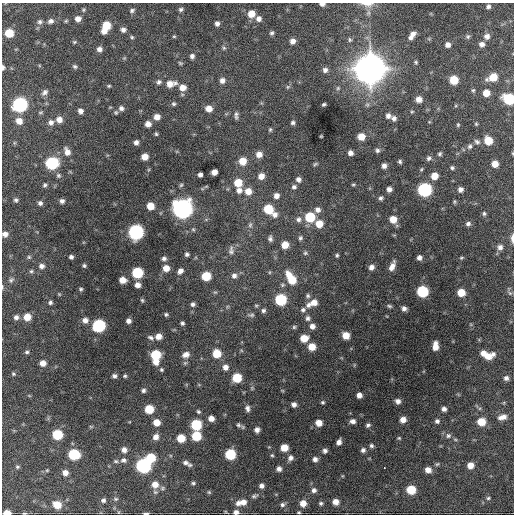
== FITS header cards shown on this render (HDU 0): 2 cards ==
NAXIS1  =                  512 / Axis length
NAXIS2  =                  512 / Axis length

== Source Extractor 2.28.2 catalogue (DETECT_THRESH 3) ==
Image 512 x 512 px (HDU 0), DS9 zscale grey, 1 PNG px = 1 image px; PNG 516 x 516 px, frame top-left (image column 1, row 512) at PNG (2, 3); no overlay
Background 1640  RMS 39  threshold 116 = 3 sigma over >= 5 px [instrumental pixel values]
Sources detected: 283; all 283 listed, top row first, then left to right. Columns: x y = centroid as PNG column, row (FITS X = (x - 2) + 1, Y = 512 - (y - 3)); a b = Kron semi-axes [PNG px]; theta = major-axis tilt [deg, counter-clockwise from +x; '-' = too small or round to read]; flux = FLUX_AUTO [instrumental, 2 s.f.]
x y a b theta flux
322 4 5 3 - 9.2e+03
367 4 18 6 -4 1.6e+04
488 6 5 5 - 6.5e+03
181 9 6 5 - 5.4e+03
83 10 5 4 - 3.3e+03
132 10 7 5 35 5.8e+03
251 14 7 6 - 3.2e+04
78 19 6 5 - 1.5e+04
259 19 7 7 - 1.1e+04
51 21 8 6 24 9.4e+03
66 21 5 4 - 3.0e+03
40 22 7 6 - 7.1e+03
217 24 5 5 - 8.5e+03
106 25 6 6 - 5.6e+04
123 30 6 5 - 9.5e+03
104 31 6 5 - 1.5e+04
9 33 6 6 - 5.9e+04
272 33 6 5 - 5.3e+03
413 34 6 5 - 9.5e+03
174 36 4 4 - 2.8e+03
487 36 7 7 - 1.3e+04
132 37 5 4 - 3.7e+03
411 37 6 6 - 9.1e+03
468 37 6 6 - 5.1e+03
292 41 6 6 - 1.4e+04
74 42 6 5 - 3.5e+03
482 44 6 6 - 1.1e+04
448 45 5 5 - 1.2e+04
224 48 5 5 - 4.1e+03
99 49 6 5 - 1.1e+04
192 56 5 5 - 8.1e+03
124 58 5 5 - 2.8e+03
416 62 5 4 - 3.5e+03
180 63 5 3 - 3.3e+03
75 66 6 4 -42 4.8e+03
3 67 6 4 90 5.9e+03
370 69 13 12 - 4.6e+06
325 70 7 7 - 9.7e+03
493 77 9 6 23 5.1e+04
222 80 6 6 - 1.2e+04
454 80 6 6 - 6.0e+04
159 82 7 6 - 6.8e+03
175 83 8 6 88 7.5e+03
170 84 8 7 - 2.1e+04
109 86 4 3 - 3.2e+03
288 87 6 5 - 4.1e+03
183 88 7 7 - 2.1e+04
338 88 5 5 - 4.5e+03
473 90 5 4 - 3.7e+03
45 92 8 6 41 8.9e+03
486 93 6 6 - 2.7e+04
419 99 6 6 - 1.8e+04
509 99 7 7 - 1.7e+05
20 104 8 7 - 4.9e+05
174 104 5 5 - 4.6e+03
324 104 4 3 - 4.0e+03
121 108 6 6 - 8.5e+03
209 109 6 6 - 2.3e+04
80 111 5 5 - 1.1e+04
116 112 6 5 - 3.8e+03
236 115 10 4 -90 6.9e+03
388 116 8 7 - 9.7e+03
157 117 6 6 - 1.7e+04
394 118 6 5 - 8.4e+03
59 119 7 7 - 1.7e+04
19 121 7 7 - 2.2e+04
51 122 7 6 - 1.1e+04
293 123 5 4 - 5.8e+03
148 124 5 5 - 1.6e+04
476 124 5 4 - 3.2e+03
458 125 5 4 - 3.1e+03
270 130 5 4 - 3.5e+03
156 134 4 3 - 3.4e+03
321 136 3 2 - 2.2e+03
361 136 6 6 - 3.2e+04
488 140 7 6 - 5.3e+04
136 142 4 4 - 8.4e+03
477 142 9 6 -27 7.5e+03
470 146 7 6 - 6.8e+03
377 150 6 6 - 6.3e+03
67 152 10 7 -65 1.7e+04
350 153 5 5 - 1.1e+04
512 153 4 3 - 2.1e+03
259 154 7 7 - 1.9e+04
440 154 5 4 - 4.5e+03
145 157 6 5 - 2.5e+04
429 158 6 6 - 6.3e+03
242 161 7 7 - 3.8e+04
400 161 4 4 - 4.7e+03
52 163 7 7 - 2.7e+05
315 164 6 4 27 3.7e+03
495 164 5 5 - 2.4e+04
384 166 6 5 - 1.1e+04
452 168 5 5 - 4.7e+03
214 172 5 5 - 1.8e+04
58 175 7 6 - 5.6e+03
200 175 4 4 - 8.5e+03
261 176 7 6 - 1.9e+04
434 176 7 6 - 3.0e+04
298 179 6 5 - 9.1e+03
238 183 7 7 - 4.6e+04
353 184 5 3 - 3.0e+03
45 185 5 4 - 4.6e+03
181 185 6 4 44 3.5e+03
294 187 6 5 - 6.4e+03
389 189 5 5 - 1.0e+04
460 189 6 5 - 1.0e+04
239 190 8 7 - 1.3e+04
424 190 7 7 - 4.1e+05
248 191 7 7 - 2.5e+04
276 196 6 6 - 1.3e+04
381 198 5 4 - 5.8e+03
16 200 5 5 - 5.2e+03
62 201 5 5 - 7.9e+03
40 203 6 5 - 7.0e+03
150 206 6 6 - 3.4e+04
182 209 8 8 - 1.6e+06
268 209 7 7 - 7.6e+04
317 210 7 7 - 1.1e+04
484 213 6 5 - 4.4e+03
275 214 7 7 - 1.3e+04
310 217 7 7 - 1.0e+05
298 219 7 7 - 8.8e+03
393 219 7 7 - 3.2e+04
319 224 7 7 - 3.4e+04
468 224 7 5 24 7.1e+03
250 225 7 6 - 6.3e+03
136 232 7 7 - 5.7e+05
5 234 6 6 - 1.2e+04
270 238 7 5 -80 7.2e+03
300 238 6 5 - 5.1e+03
512 238 10 4 -90 9.6e+03
285 245 6 6 - 3.2e+04
500 247 7 7 - 1.0e+04
231 250 12 7 87 1.1e+04
305 253 6 6 - 4.7e+03
187 254 5 5 - 5.6e+03
337 255 5 4 - 4.0e+03
29 257 5 5 - 4.1e+03
71 257 4 4 - 6.6e+03
164 258 7 6 - 7.7e+03
419 258 5 5 - 9.5e+03
461 258 6 4 19 3.3e+03
84 265 5 5 - 4.5e+03
42 266 6 6 - 1.1e+04
392 266 11 5 66 1.8e+04
371 267 6 5 - 1.2e+04
166 268 6 6 - 2.4e+04
31 271 6 4 22 4.2e+03
180 271 7 5 49 1.1e+04
137 273 7 7 - 1.5e+05
289 275 11 7 -57 2.7e+04
206 276 6 6 - 7.4e+04
234 276 7 7 - 1.0e+04
11 280 8 6 44 6.0e+03
122 280 6 5 - 2.3e+04
292 280 7 7 - 5.1e+04
137 285 6 6 - 1.5e+04
282 285 6 5 - 4.1e+03
2 287 6 3 -83 2.9e+03
81 289 5 4 - 4.4e+03
422 291 7 7 - 1.8e+05
461 293 6 6 - 4.4e+04
510 293 7 5 -44 5.6e+03
59 294 5 4 - 2.6e+03
308 296 7 6 - 5.4e+03
142 300 6 4 -74 3.8e+03
281 300 7 7 - 1.9e+05
50 302 5 5 - 5.4e+03
314 302 8 7 - 2.2e+04
193 304 6 6 - 7.1e+03
256 305 6 4 0 3.0e+03
308 305 8 7 - 1.0e+04
389 306 6 4 -18 4.3e+03
404 308 5 5 - 8.8e+03
263 310 6 5 - 6.1e+03
303 310 6 6 - 6.7e+03
166 314 5 5 - 4.9e+03
252 315 8 5 1 5.4e+03
16 317 6 6 - 9.0e+03
27 317 6 6 - 3.2e+04
308 318 7 6 - 7.9e+03
85 320 7 6 - 1.4e+04
128 321 5 5 - 1.0e+04
182 323 5 4 - 5.2e+03
99 325 7 7 - 2.8e+05
312 326 6 6 - 1.2e+04
294 327 5 5 - 3.9e+03
346 335 6 5 - 3.3e+04
159 336 7 6 - 2.1e+04
151 337 9 6 -31 7.1e+03
304 338 7 6 - 3.7e+04
435 346 8 5 86 2.5e+04
312 347 6 6 - 3.4e+04
27 352 6 4 15 4.7e+03
217 353 7 7 - 5.2e+04
483 353 6 5 - 1.7e+04
186 354 9 7 21 1.6e+04
156 355 7 7 - 1.0e+05
487 356 14 7 14 3.0e+04
156 362 7 6 - 1.8e+04
43 363 6 5 - 1.8e+04
225 367 7 7 - 1.4e+04
161 370 5 5 - 3.8e+03
13 374 5 4 - 3.5e+03
114 376 5 5 - 6.8e+03
125 376 4 4 - 3.8e+03
237 378 6 6 - 8.2e+04
506 378 6 5 - 8.6e+03
143 390 6 5 - 6.3e+03
359 395 5 5 - 1.4e+04
398 401 6 5 - 1.1e+04
323 402 4 4 - 3.6e+03
294 404 5 5 - 9.4e+03
247 408 8 6 -76 8.8e+03
149 409 6 6 - 6.9e+04
444 409 5 4 - 9.4e+03
198 411 6 5 - 4.2e+03
502 417 10 6 16 1.6e+04
211 418 6 5 - 1.8e+04
403 420 6 5 - 1.8e+04
353 421 6 5 - 1.0e+04
437 421 6 6 - 7.0e+03
156 422 6 6 - 2.8e+04
481 422 7 6 - 5.1e+04
319 423 6 5 - 2.4e+04
196 425 7 6 - 1.3e+05
238 425 7 6 - 5.9e+03
368 425 6 5 - 5.7e+03
91 427 6 3 -19 2.9e+03
257 430 5 5 - 1.2e+04
57 434 7 6 - 1.1e+05
196 436 6 6 - 8.2e+04
448 436 7 7 - 8.1e+03
156 437 7 6 - 1.5e+04
181 438 6 6 - 4.9e+04
399 438 5 4 - 3.1e+03
339 442 5 4 - 1.1e+04
371 446 5 5 - 5.5e+03
284 448 6 5 - 3.7e+04
124 450 6 6 - 1.3e+04
363 450 6 5 - 7.8e+03
325 451 5 5 - 7.3e+03
74 454 7 6 - 1.4e+05
230 454 7 6 - 1.4e+05
272 455 5 4 - 3.2e+03
150 458 7 6 - 8.0e+04
290 458 7 6 - 1.0e+04
315 459 5 5 - 9.7e+03
123 460 8 6 0 8.0e+03
116 461 7 5 11 4.6e+03
185 463 9 6 -25 1.0e+04
437 464 6 4 42 3.8e+03
470 465 6 6 - 2.2e+04
143 466 7 7 - 5.3e+05
17 467 6 4 -1 3.9e+03
384 467 3 2 - 3.4e+03
279 469 5 5 - 1.0e+04
47 470 5 4 - 2.9e+03
428 470 7 6 - 1.8e+04
65 473 6 5 - 1.5e+04
193 483 6 4 -1 4.2e+03
155 484 9 8 - 2.6e+04
262 486 6 6 - 9.5e+03
314 490 7 6 - 8.6e+03
411 490 6 6 - 7.2e+04
209 492 5 4 - 3.3e+03
254 496 10 5 16 6.7e+03
488 498 6 5 - 4.3e+03
116 499 6 5 - 4.1e+03
103 500 5 5 - 6.5e+03
243 502 8 8 - 1.8e+04
335 502 6 5 - 1.9e+04
238 503 7 6 - 1.2e+04
303 503 6 6 - 2.3e+04
321 503 6 5 - 4.9e+03
283 504 7 6 - 7.1e+03
57 505 7 6 - 4.3e+04
236 512 7 6 - 1.0e+04
299 512 5 3 - 3.1e+03
7 513 6 4 3 3.0e+04
24 513 6 3 7 2.6e+03
146 513 5 2 - 5.4e+03
At the frame edge (FLAGS 8, measured only in part): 12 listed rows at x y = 322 4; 367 4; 3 67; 509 99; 512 153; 5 234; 512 238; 2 287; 236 512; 7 513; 24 513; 146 513